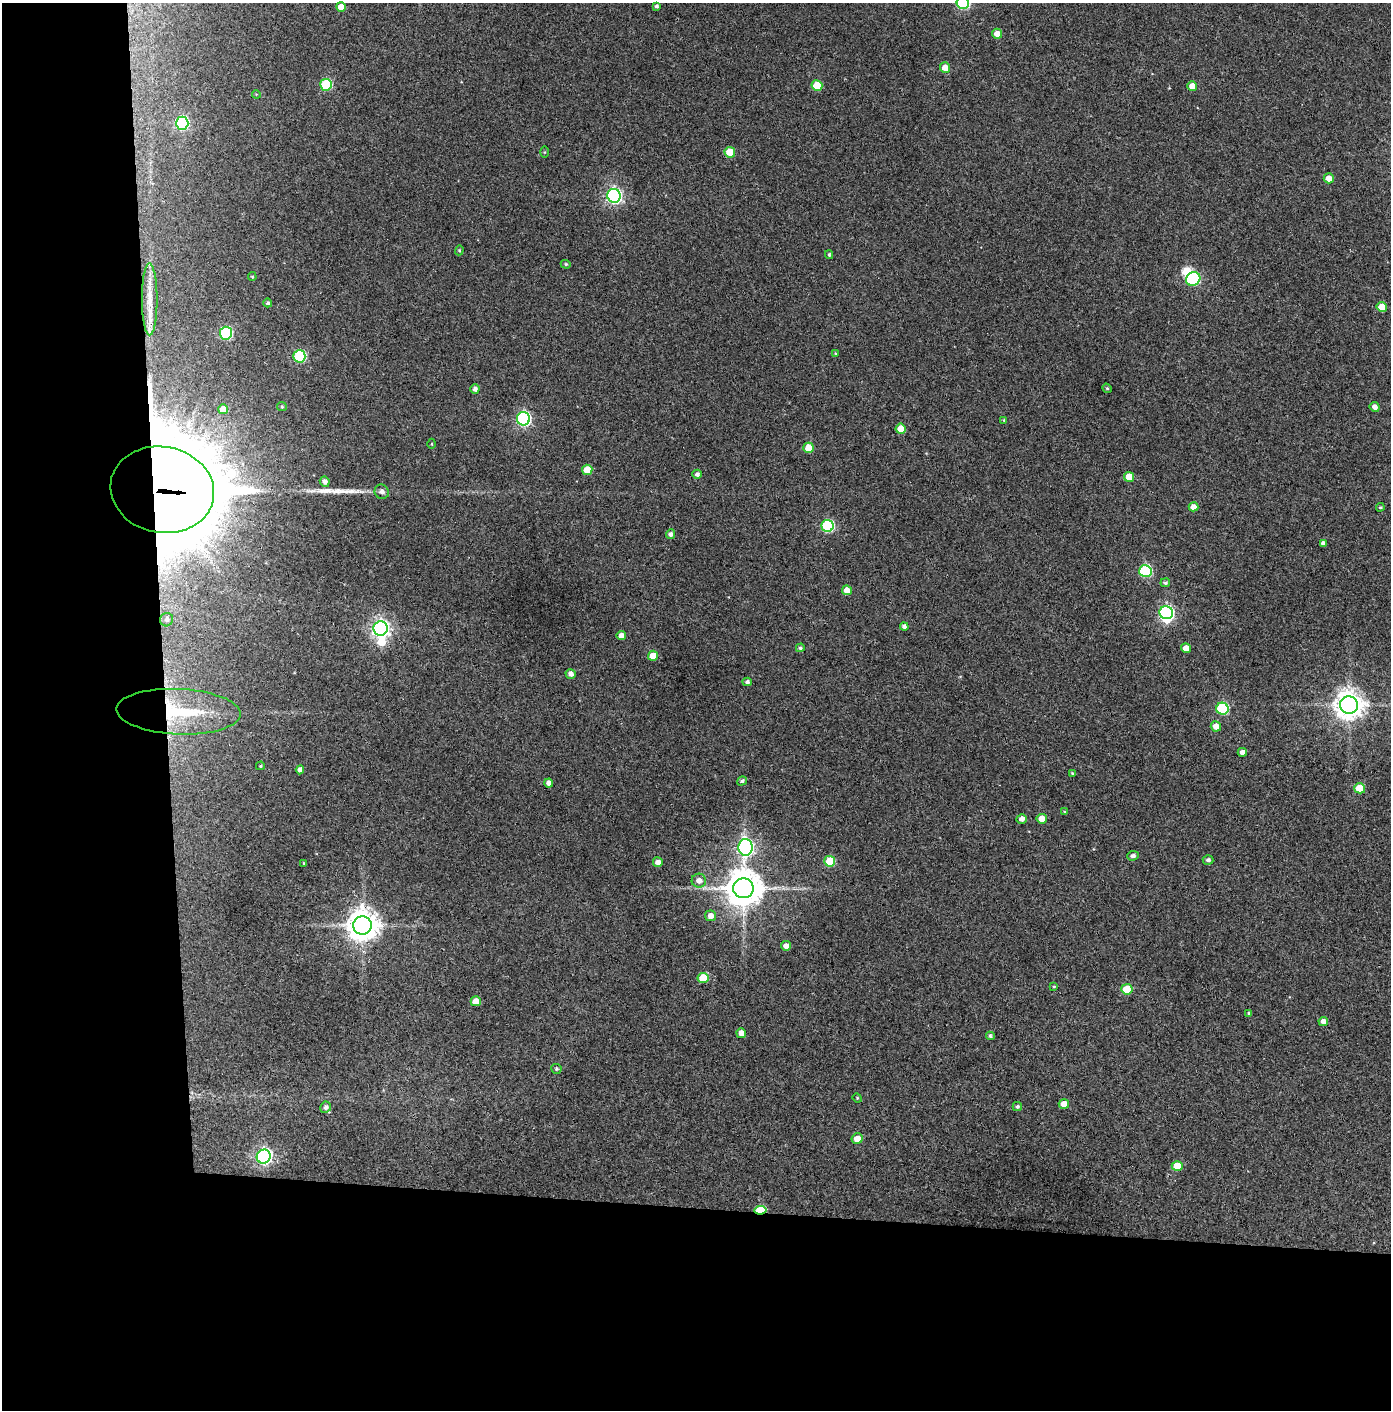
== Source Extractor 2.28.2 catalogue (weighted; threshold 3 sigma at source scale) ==
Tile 7 of 3 x 3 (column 1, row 3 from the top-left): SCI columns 74-1462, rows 5-1412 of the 4314 x 4236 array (HDU 1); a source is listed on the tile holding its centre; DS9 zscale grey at full resolution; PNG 1393 x 1412 px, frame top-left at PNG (2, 3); each listed source drawn as its Kron ellipse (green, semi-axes under 4 px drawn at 4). Shown black and unused: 24% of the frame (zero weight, under 3 of 4 exposures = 6% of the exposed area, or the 3 px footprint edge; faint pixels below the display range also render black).
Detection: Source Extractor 2.28.2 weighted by HDU 2 'WHT'; one run over the whole footprint, this tile lists its part. Background 0.0904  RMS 0.0064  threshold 0.0289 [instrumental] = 3 sigma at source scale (4.5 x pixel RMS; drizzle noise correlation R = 1.50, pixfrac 1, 0.05/0.05 arcsec/px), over >= 5 px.
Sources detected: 106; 3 inside a brighter object's white glare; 1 long thin detection or spike segment (spike, bleed or trail) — neither listed nor drawn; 1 inside a brighter listed object's ellipse — not listed separately; the other 101 listed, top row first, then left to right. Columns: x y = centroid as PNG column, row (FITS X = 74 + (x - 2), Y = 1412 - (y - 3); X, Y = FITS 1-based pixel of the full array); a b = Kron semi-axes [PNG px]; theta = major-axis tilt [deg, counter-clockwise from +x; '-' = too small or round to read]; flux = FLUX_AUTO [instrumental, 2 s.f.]
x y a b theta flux
963 3 6 6 - 70
656 6 3 3 - 1.4
341 7 5 4 - 6.7
997 34 5 5 - 5.5
945 68 5 5 - 6.7
326 85 6 6 - 50
817 86 5 5 - 20
1192 86 5 5 - 5.8
256 94 4 3 - 0.54
182 123 6 6 - 93
544 152 5 4 - 0.62
730 152 5 5 - 15
1329 178 5 5 - 5.7
614 196 7 6 - 200
459 250 5 4 - 0.68
829 255 4 3 - 0.99
566 264 5 4 - 0.84
252 277 4 3 - 0.75
1193 279 7 6 - 70
150 299 36 8 -90 11
268 303 4 4 - 1.4
1382 307 5 5 - 11
226 333 6 6 - 76
835 353 4 2 - 0.42
299 356 6 6 - 59
1107 388 5 4 - 0.9
475 389 4 4 - 2.4
282 407 5 4 - 0.77
1375 407 5 4 - 3.4
223 409 5 5 - 8.7
523 419 6 6 - 140
1004 420 4 4 - 0.69
901 429 5 5 - 10
432 444 5 3 - 0.57
808 448 5 5 - 13
587 470 5 5 - 12
697 474 5 4 - 2.1
1129 477 5 5 - 10
325 482 5 5 - 2.6
162 490 52 43 -11 6500
382 492 7 7 - 2.6
1193 507 5 4 - 5.5
1380 507 4 3 - 0.79
827 526 6 6 - 70
670 534 5 4 - 1.9
1323 543 4 4 - 2.2
1145 571 6 6 - 62
1165 583 5 4 - 1.3
847 590 5 5 - 6.5
1166 613 7 6 - 140
167 620 7 6 - 1.7
904 627 4 4 - 2.2
381 628 7 7 - 280
621 636 4 4 - 4.2
800 648 4 4 - 1.3
1186 648 5 4 - 6.3
653 656 5 5 - 12
571 674 5 5 - 2.9
747 682 5 4 - 1.5
1349 705 9 8 - 870
1222 709 6 6 - 58
178 712 62 22 -2 60
1216 726 5 5 - 6
1242 752 4 4 - 3.5
260 766 4 4 - 0.75
300 770 4 4 - 2.7
1072 773 4 3 - 0.58
742 781 5 4 - 1.5
549 783 4 4 - 3
1360 788 5 5 - 16
1064 812 4 3 - 0.66
1022 819 5 5 - 3.3
1042 819 5 5 - 6.7
745 847 8 7 - 200
1133 856 6 4 5 2.1
1208 860 5 5 - 1.7
830 861 5 5 - 25
658 862 5 5 - 4.4
304 863 4 2 - 0.4
699 881 7 7 - 4.2
743 888 10 10 - 1800
711 916 5 5 - 4.6
362 925 9 9 - 1100
786 946 5 4 - 3.8
703 978 5 5 - 17
1054 986 4 3 - 0.63
1127 989 5 5 - 18
476 1001 5 5 - 7.8
1249 1013 4 3 - 0.87
1323 1021 5 4 - 3.6
741 1033 5 5 - 4.5
990 1036 4 4 - 1.2
556 1069 5 5 - 1.1
857 1098 5 4 - 0.77
1064 1104 5 5 - 8.8
326 1107 6 5 - 2
1017 1107 4 4 - 1.2
857 1138 5 5 - 6.9
264 1157 7 6 - 200
1177 1166 5 5 - 13
760 1210 6 4 6 36
Overlapping masked pixels (flux is a lower limit): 3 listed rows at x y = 162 490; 178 712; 760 1210
Isophote crosses this tile's border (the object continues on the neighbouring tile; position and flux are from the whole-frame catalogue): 1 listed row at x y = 963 3